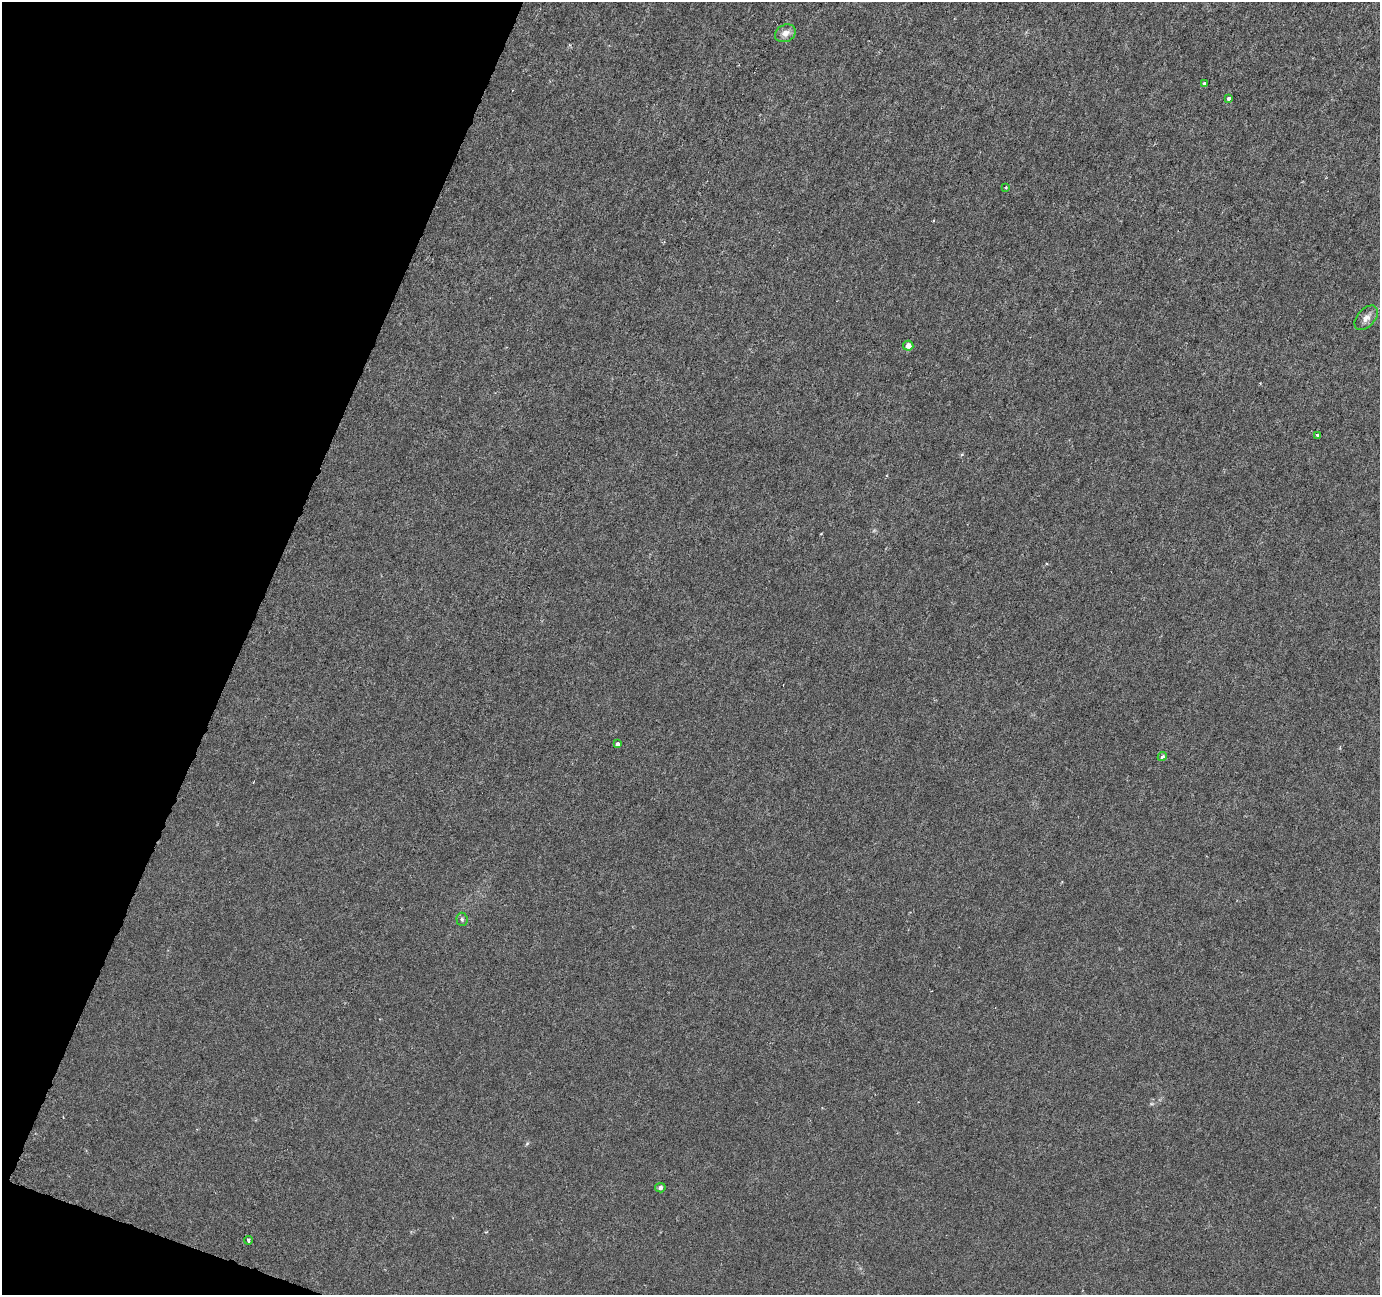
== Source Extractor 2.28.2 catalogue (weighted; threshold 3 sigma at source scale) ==
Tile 9 of 4 x 4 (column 1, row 3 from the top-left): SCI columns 1-1378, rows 1505-2797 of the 5521 x 5659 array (HDU 1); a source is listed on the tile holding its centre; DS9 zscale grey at full resolution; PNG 1382 x 1297 px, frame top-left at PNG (2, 2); each listed source drawn as its Kron ellipse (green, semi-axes under 4 px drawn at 4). Shown black and unused: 19% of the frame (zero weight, under 3 of 6 exposures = <1% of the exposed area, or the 3 px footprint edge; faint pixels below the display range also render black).
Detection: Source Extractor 2.28.2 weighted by HDU 2 'WHT'; one run over the whole footprint, this tile lists its part. Background -9.02e-05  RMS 0.0012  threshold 0.00505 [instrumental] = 3 sigma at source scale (4.09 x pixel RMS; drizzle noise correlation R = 1.36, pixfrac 0.8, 0.0396/0.0396 arcsec/px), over >= 5 px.
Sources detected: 12; all 12 listed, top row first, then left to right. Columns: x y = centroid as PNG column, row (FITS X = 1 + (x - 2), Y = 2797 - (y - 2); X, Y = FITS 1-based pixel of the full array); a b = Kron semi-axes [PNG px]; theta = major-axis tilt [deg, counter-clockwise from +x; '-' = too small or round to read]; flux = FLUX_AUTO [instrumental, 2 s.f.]
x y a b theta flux
785 33 11 8 27 0.81
1204 84 4 4 - 0.91
1228 98 3 3 - 0.52
1006 187 4 3 - 0.12
1366 318 14 8 48 0.76
908 346 5 5 - 0.83
1318 436 3 3 - 0.44
617 744 4 3 - 0.45
1162 757 5 4 - 0.31
462 919 6 5 - 0.25
660 1188 5 5 - 0.27
248 1240 4 3 - 0.14